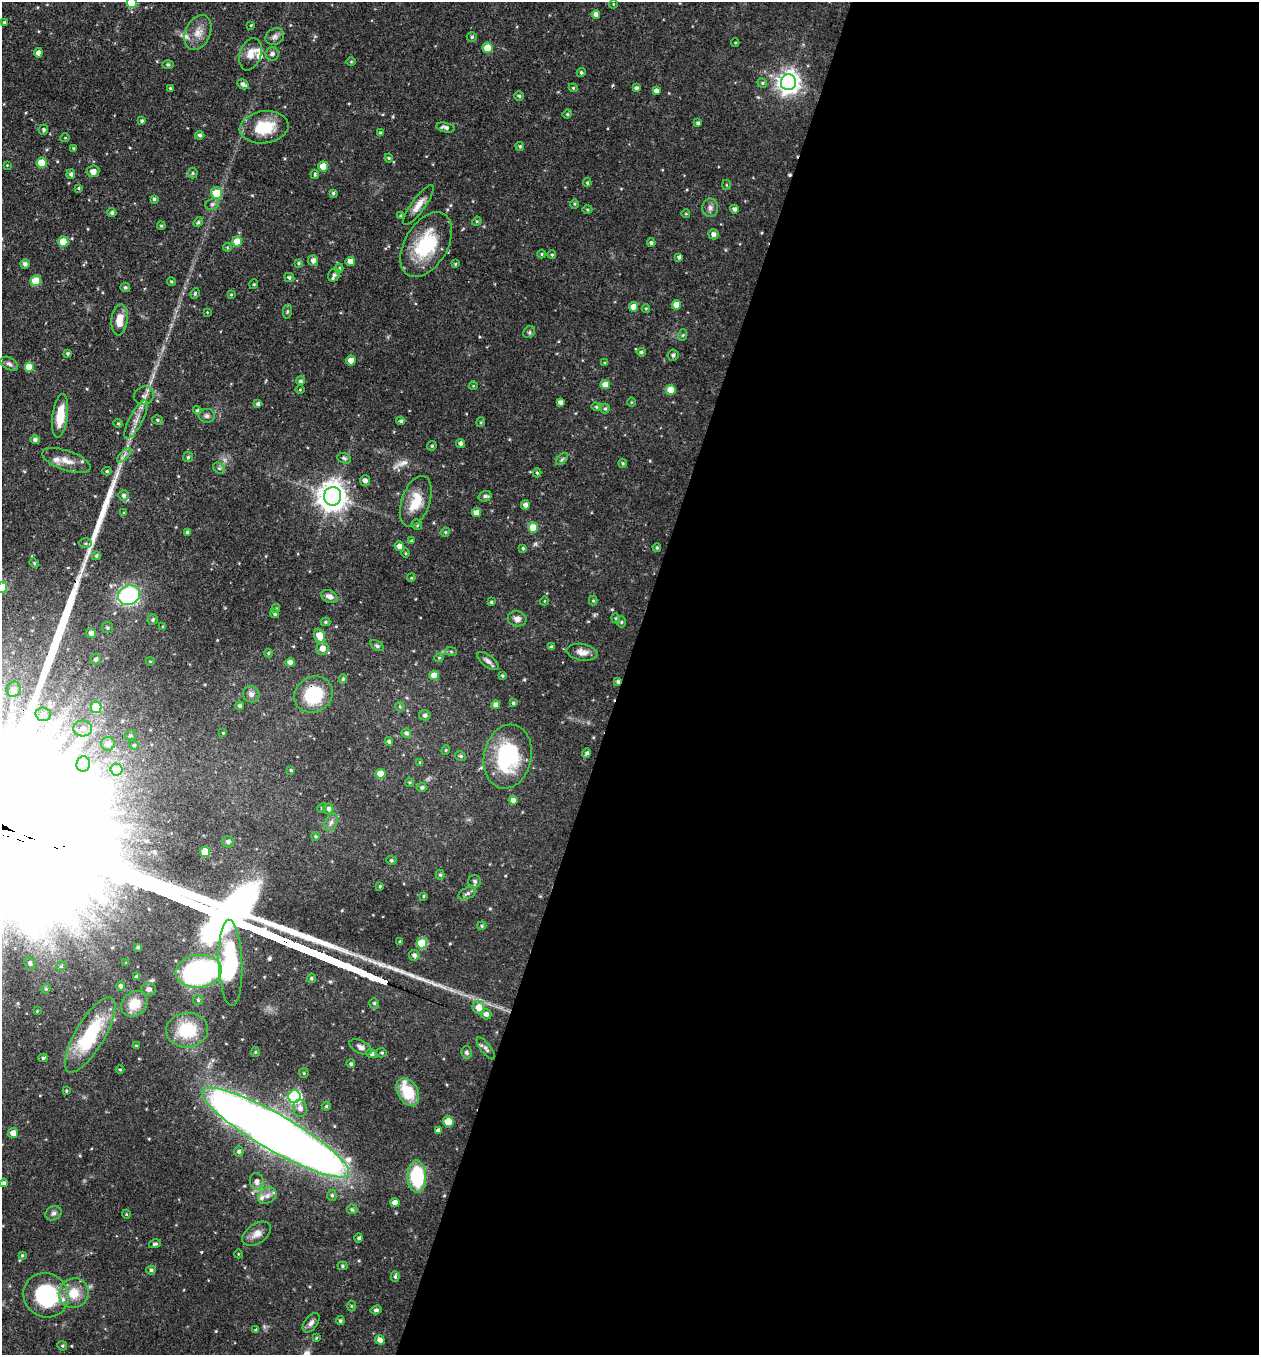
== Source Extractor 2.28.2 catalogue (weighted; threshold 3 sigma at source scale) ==
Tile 12 of 4 x 4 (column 4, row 3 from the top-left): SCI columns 4037-5293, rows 1355-2707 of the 5429 x 5415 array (HDU 1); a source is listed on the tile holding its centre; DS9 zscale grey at full resolution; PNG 1261 x 1357 px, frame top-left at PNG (2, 2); each listed source drawn as its Kron ellipse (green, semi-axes under 4 px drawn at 4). Shown black and unused: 51% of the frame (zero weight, under 3 of 4 exposures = <1% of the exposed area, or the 3 px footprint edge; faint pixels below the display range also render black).
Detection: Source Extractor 2.28.2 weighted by HDU 2 'WHT'; one run over the whole footprint, this tile lists its part. Background 0.0468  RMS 0.0035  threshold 0.0157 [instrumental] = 3 sigma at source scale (4.5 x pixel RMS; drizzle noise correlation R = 1.50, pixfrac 1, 0.05/0.05 arcsec/px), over >= 5 px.
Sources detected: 308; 1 inside a brighter object's white glare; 2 cosmic-ray / hot-pixel residue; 1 long thin detection or spike segment (spike, bleed or trail) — neither listed nor drawn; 9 inside a brighter listed object's ellipse — not listed separately; the other 295 listed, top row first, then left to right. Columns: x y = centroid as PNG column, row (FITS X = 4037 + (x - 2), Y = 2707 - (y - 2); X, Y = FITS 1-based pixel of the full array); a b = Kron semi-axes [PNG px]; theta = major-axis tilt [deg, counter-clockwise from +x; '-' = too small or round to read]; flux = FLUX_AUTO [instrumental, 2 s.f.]
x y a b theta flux
132 3 5 5 - 12
613 4 4 4 - 0.31
596 14 4 4 - 1.8
5 22 3 3 - 0.78
251 25 3 2 - 0.29
198 32 18 12 67 4.2
275 37 10 8 30 1.5
472 37 5 4 - 0.65
735 43 4 3 - 0.3
488 48 5 5 - 8.4
38 53 4 4 - 1.8
250 54 17 10 71 3.7
272 54 6 6 - 1.2
351 62 5 3 - 0.36
168 65 6 4 -1 0.47
581 72 4 4 - 0.69
788 82 8 7 - 250
762 83 5 4 - 0.47
243 84 6 4 -30 1.3
170 88 3 3 - 0.45
573 88 4 4 - 0.38
636 88 4 3 - 0.86
656 91 4 4 - 1.3
519 96 5 4 - 0.69
567 114 5 4 - 0.48
142 121 4 3 - 0.59
698 123 4 3 - 0.74
264 127 24 16 7 13
445 128 9 4 -11 1.2
43 130 5 4 - 0.73
381 133 4 3 - 0.69
200 135 4 4 - 0.78
65 138 5 3 - 0.28
520 146 4 4 - 0.49
74 148 4 3 - 0.49
389 158 4 4 - 0.41
42 163 5 5 - 9
7 165 4 4 - 0.25
323 166 5 5 - 5.5
93 171 6 6 - 2.2
193 173 5 5 - 0.53
71 174 5 4 - 0.91
315 174 5 3 - 0.5
587 183 4 3 - 0.47
726 185 5 3 - 0.33
79 188 4 4 - 0.45
216 193 6 5 - 10
333 193 4 4 - 0.62
154 199 4 4 - 0.56
212 204 7 5 22 0.86
574 204 5 3 - 0.39
418 205 24 7 54 3.4
710 208 9 8 - 1.5
587 209 5 3 - 0.39
734 209 4 4 - 1
112 213 4 4 - 0.81
686 214 4 3 - 0.28
401 216 3 3 - 0.58
477 221 5 3 - 0.34
198 222 5 4 - 0.56
161 226 4 3 - 0.42
714 234 5 5 - 1.3
237 241 5 5 - 7.4
63 242 5 5 - 9
651 243 4 4 - 0.78
426 245 35 21 59 22
227 247 4 4 - 0.42
542 254 4 3 - 0.34
552 255 4 4 - 0.47
679 257 4 3 - 0.86
313 261 5 5 - 1.6
350 261 4 4 - 2.8
299 263 4 3 - 0.41
25 264 4 4 - 1.1
455 264 4 4 - 0.36
339 268 4 4 - 0.56
334 275 7 5 58 1.1
289 277 5 4 - 0.68
36 281 5 5 - 11
171 282 4 3 - 0.43
254 284 5 3 - 0.33
125 287 5 5 - 0.62
195 294 5 3 - 0.42
231 294 4 3 - 0.35
676 305 4 4 - 4
633 307 4 4 - 3.5
646 308 4 4 - 0.4
287 311 7 3 82 0.52
207 312 4 3 - 0.23
120 320 16 8 83 4.7
529 332 6 5 - 0.61
683 335 6 3 71 0.44
641 352 5 4 - 0.73
68 353 3 3 - 0.51
673 355 6 5 - 0.89
351 360 5 5 - 3
605 363 4 3 - 0.41
9 364 10 6 -29 1.2
29 367 5 5 - 7.5
300 381 4 4 - 0.67
605 384 5 4 - 4.2
473 386 4 3 - 0.27
300 390 4 3 - 0.32
671 390 5 5 - 8.1
144 396 10 9 - 1.6
560 402 4 4 - 1.3
631 402 5 3 - 0.33
258 404 4 4 - 0.86
596 407 5 4 - 0.44
605 408 5 4 - 0.54
197 410 4 4 - 0.62
60 416 22 7 82 7.3
207 416 8 7 - 1.1
136 420 22 6 63 3.1
158 420 5 4 - 0.57
401 421 4 4 - 0.68
481 422 5 3 - 0.36
118 423 4 4 - 0.41
35 440 5 4 - 0.88
460 443 4 4 - 0.86
432 446 5 4 - 0.55
124 455 9 3 45 0.98
188 457 5 5 - 0.59
344 458 7 5 -22 0.75
562 459 7 4 45 0.64
67 461 25 10 -19 4.3
623 463 5 3 - 0.48
219 468 6 5 - 0.69
107 471 4 4 - 0.53
537 473 4 4 - 0.48
365 481 5 5 - 1.4
124 495 5 5 - 1
333 496 9 8 - 440
485 496 6 5 - 0.94
416 501 27 14 71 8.9
525 505 4 4 - 1.7
124 513 4 3 - 0.35
476 513 4 4 - 3
417 525 5 5 - 0.61
533 528 5 5 - 6.5
187 532 4 4 - 0.71
445 532 5 4 - 0.47
411 541 4 3 - 0.36
86 543 6 5 - 0.6
399 546 5 5 - 2.1
657 547 4 3 - 0.43
523 548 4 4 - 0.49
405 553 5 3 - 0.34
96 556 4 4 - 0.58
34 563 5 4 - 0.41
411 578 4 3 - 0.32
2 587 5 5 - 14
129 595 11 9 22 44
329 596 9 6 -24 1.9
593 600 5 4 - 0.4
544 601 4 3 - 0.27
491 602 4 3 - 0.49
276 608 4 3 - 0.46
275 614 4 4 - 0.58
616 618 5 4 - 0.48
517 619 9 7 -12 1.8
153 620 5 5 - 0.66
325 622 5 4 - 0.5
621 622 6 4 90 0.38
163 627 4 3 - 0.35
107 628 5 5 - 0.62
91 633 5 5 - 1.9
319 636 7 5 -71 5.4
377 646 7 4 -31 0.63
552 647 4 3 - 0.81
322 648 6 6 - 2.7
451 651 6 3 -20 0.43
582 652 15 8 -8 2.8
268 653 4 4 - 0.41
439 658 4 4 - 0.41
96 659 5 5 - 0.83
150 661 4 3 - 0.28
488 661 12 6 -38 1.5
290 662 4 4 - 2.2
434 675 5 4 - 4
502 676 3 3 - 0.49
343 679 5 4 - 0.52
618 682 4 4 - 0.75
14 689 8 7 - 1.7
251 694 8 8 - 1.4
313 695 20 17 30 17
513 703 3 3 - 0.57
496 705 4 4 - 1.8
240 706 4 4 - 0.78
96 707 5 5 - 9.8
400 707 5 4 - 0.36
43 714 8 7 - 1.5
425 715 6 5 - 0.77
83 728 9 8 - 2
223 733 4 4 - 0.36
406 733 5 4 - 0.84
130 735 5 5 - 0.54
389 741 4 4 - 0.61
108 744 7 7 - 2.3
134 745 5 4 - 0.46
446 750 4 4 - 0.39
587 753 5 3 - 0.83
460 756 5 4 - 0.62
508 757 32 23 78 31
420 763 4 3 - 0.37
83 764 8 6 83 1.6
117 770 6 6 - 7.2
291 770 4 3 - 0.43
381 774 5 5 - 7
409 782 4 4 - 0.4
422 787 5 4 - 0.67
513 800 4 4 - 2
322 808 5 4 - 0.51
328 809 5 5 - 1.1
331 822 9 6 62 1.3
316 836 4 3 - 0.43
228 842 6 5 - 1
205 852 5 5 - 8.3
391 860 5 4 - 0.51
440 875 5 4 - 0.58
475 881 6 6 - 1.1
380 886 4 3 - 0.45
467 893 9 5 25 1
424 896 3 3 - 0.38
482 926 4 4 - 0.46
400 941 4 3 - 0.38
422 943 5 5 - 16
138 947 3 3 - 0.54
414 955 5 5 - 1.1
30 963 7 5 -67 0.58
126 963 4 3 - 0.31
230 963 43 12 -88 26
61 966 5 4 - 0.48
199 971 23 16 6 82
137 977 3 3 - 0.85
311 978 5 4 - 0.55
121 986 5 4 - 1.1
46 989 5 4 - 0.48
149 989 7 6 - 1.1
198 1000 5 5 - 0.55
374 1003 5 5 - 0.65
134 1004 14 11 44 6
479 1007 6 6 - 4.1
37 1011 3 3 - 0.24
486 1014 5 5 - 1.4
187 1030 21 17 5 15
90 1035 43 14 59 25
136 1046 4 3 - 0.38
361 1047 12 6 -26 1.6
486 1048 13 5 -52 1.3
255 1052 5 4 - 0.42
466 1052 6 5 - 0.94
372 1053 5 4 - 1.1
382 1053 5 4 - 0.51
43 1058 5 3 - 0.6
351 1064 4 4 - 0.69
120 1069 4 3 - 0.31
304 1073 5 4 - 0.42
66 1091 3 3 - 0.36
408 1092 15 10 -60 12
295 1097 6 6 - 51
326 1106 4 4 - 0.48
300 1108 8 7 - 1.9
448 1122 5 5 - 9.9
438 1130 4 4 - 1.1
13 1133 5 5 - 3.2
275 1133 84 18 -30 630
239 1151 5 5 - 0.83
417 1177 16 9 -89 23
257 1181 8 7 - 1.8
4 1183 4 4 - 0.86
332 1195 5 4 - 0.58
267 1196 10 7 34 1.8
395 1203 4 4 - 3
352 1209 5 5 - 0.51
53 1213 8 7 - 1
126 1214 4 3 - 0.3
257 1234 16 10 35 2.9
359 1238 4 4 - 0.79
155 1244 6 4 16 0.67
238 1254 4 3 - 0.29
22 1255 4 3 - 0.47
343 1266 5 4 - 0.5
151 1270 4 3 - 0.68
395 1277 5 4 - 0.7
74 1293 15 14 - 7.3
46 1295 23 21 -36 33
351 1306 5 3 - 0.36
376 1310 5 4 - 0.83
340 1321 4 4 - 0.7
311 1323 11 6 53 1.3
256 1330 4 4 - 0.6
316 1338 4 4 - 0.36
380 1340 5 4 - 1.8
62 1346 5 4 - 0.51
Overlapping masked pixels (flux is a lower limit): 4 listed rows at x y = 426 245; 618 682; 313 695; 275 1133
Isophote crosses this tile's border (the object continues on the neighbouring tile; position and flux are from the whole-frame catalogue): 2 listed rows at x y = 132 3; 2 587